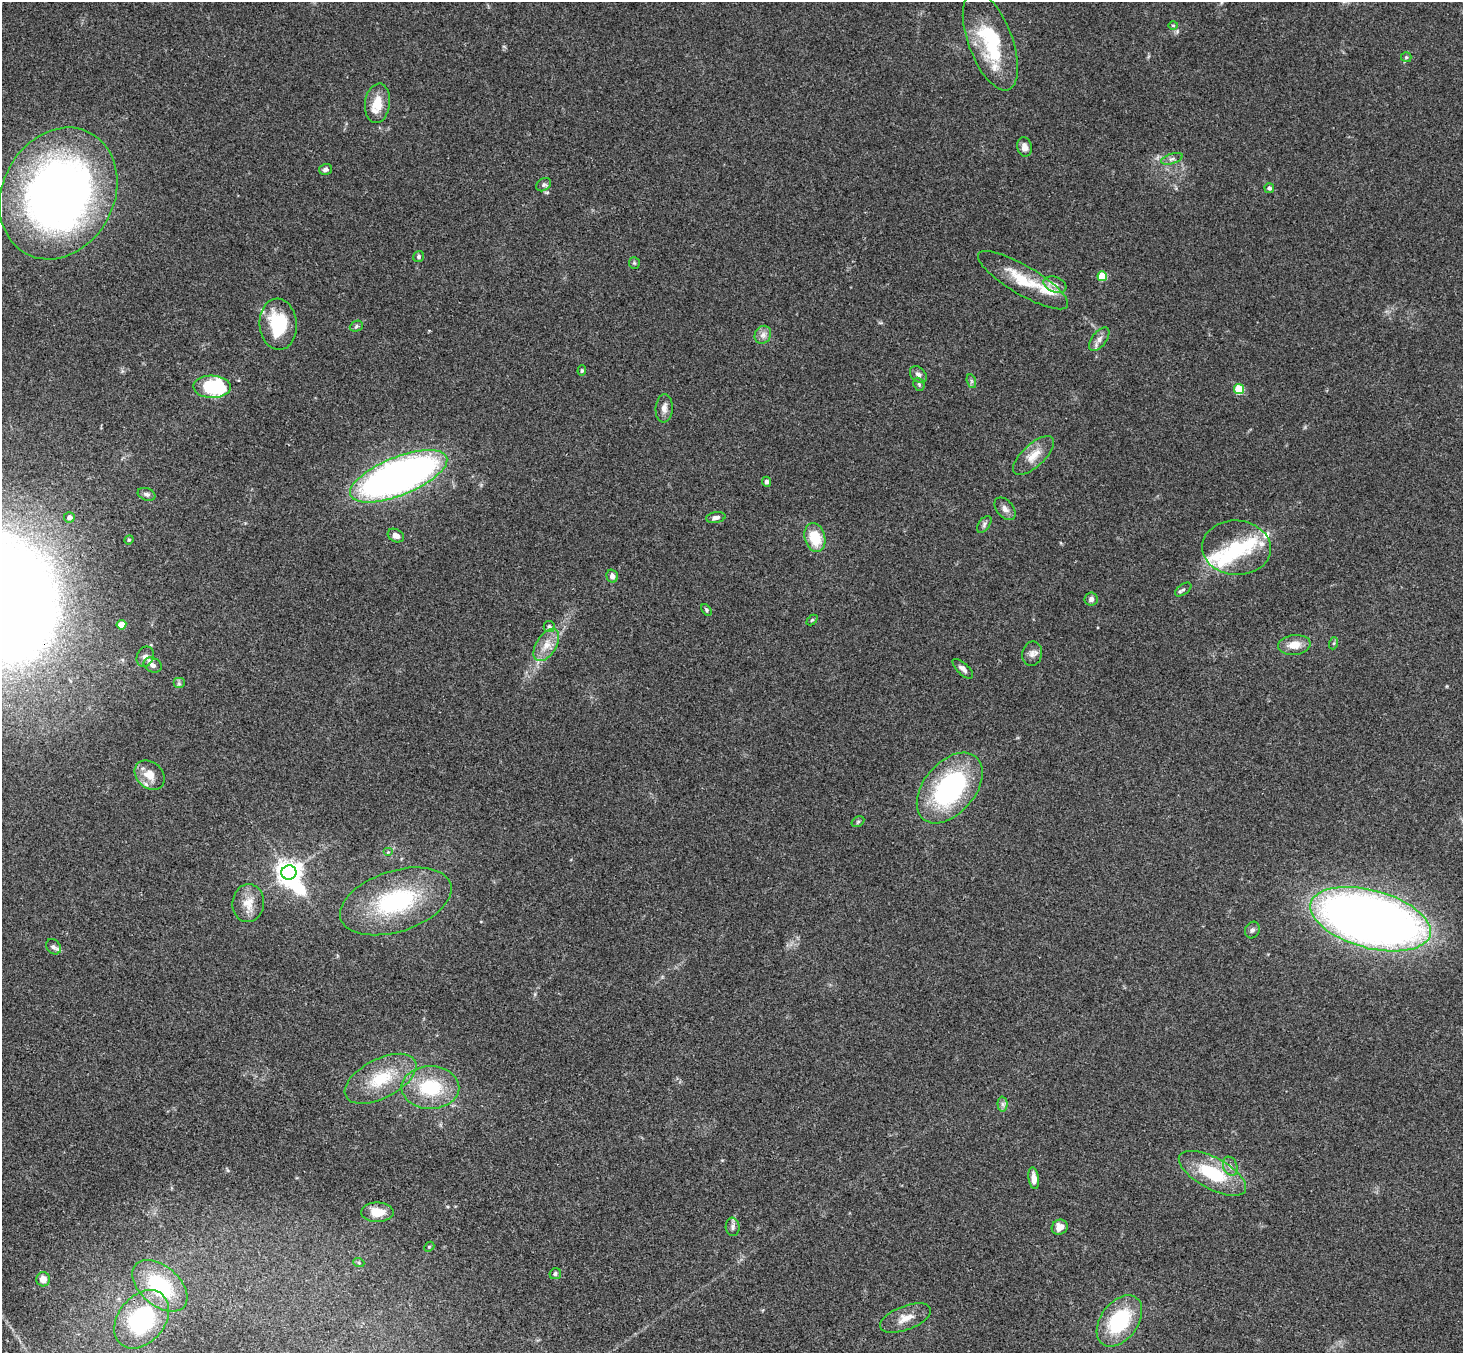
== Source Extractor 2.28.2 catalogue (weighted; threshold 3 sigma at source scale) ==
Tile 7 of 4 x 4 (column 3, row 2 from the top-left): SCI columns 2978-4438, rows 3034-4384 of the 5950 x 5930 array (HDU 1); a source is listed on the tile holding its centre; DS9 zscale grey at full resolution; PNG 1465 x 1355 px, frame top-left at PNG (2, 2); each listed source drawn as its Kron ellipse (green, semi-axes under 4 px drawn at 4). Shown black and unused: <1% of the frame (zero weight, under 3 of 4 exposures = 6% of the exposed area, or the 3 px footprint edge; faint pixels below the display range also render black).
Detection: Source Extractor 2.28.2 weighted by HDU 2 'WHT'; one run over the whole footprint, this tile lists its part. Background 0.163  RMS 0.0074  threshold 0.0331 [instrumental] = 3 sigma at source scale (4.5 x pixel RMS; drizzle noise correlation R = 1.50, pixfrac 1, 0.05/0.05 arcsec/px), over >= 5 px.
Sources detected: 88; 1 inside a brighter object's white glare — neither listed nor drawn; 7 inside a brighter listed object's ellipse — not listed separately; the other 80 listed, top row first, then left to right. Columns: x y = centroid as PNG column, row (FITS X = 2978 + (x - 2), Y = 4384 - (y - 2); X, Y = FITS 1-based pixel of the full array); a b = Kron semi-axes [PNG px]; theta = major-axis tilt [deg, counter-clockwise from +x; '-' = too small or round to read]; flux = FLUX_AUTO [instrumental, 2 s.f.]
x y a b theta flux
1173 25 5 3 - 0.78
990 41 52 22 -69 54
1406 57 5 5 - 0.96
377 103 20 12 82 14
1024 147 10 7 -76 4.6
1172 159 11 5 17 2.4
325 169 6 5 - 2.3
544 185 8 6 34 1.9
1269 188 5 5 - 2
58 193 69 55 62 500
419 257 6 5 - 1.7
634 263 6 5 - 1.1
1102 276 5 5 - 23
1023 280 52 14 -31 28
1055 285 12 7 -22 4.3
278 324 26 18 -86 39
356 326 7 5 25 1.3
763 335 9 8 - 3.8
1099 339 14 7 52 4.3
582 371 5 4 - 1.1
918 375 9 7 -45 2.8
971 381 7 4 -71 1.5
919 384 7 5 -68 1.4
212 387 18 11 -2 54
1239 389 5 5 - 30
664 408 14 8 87 4.3
1034 455 26 11 42 11
399 476 52 19 22 420
766 482 5 4 - 2
147 494 9 6 -18 2.3
1005 509 13 8 -50 3.8
69 517 5 5 - 3.3
716 517 10 5 11 2.4
984 524 9 5 54 1.9
396 536 8 6 -30 4.2
815 537 15 10 -74 22
129 540 5 4 - 0.84
1236 548 34 27 -3 42
612 576 6 5 - 3.8
1183 589 9 5 36 1.7
1091 599 6 6 - 2.5
706 610 6 4 -55 1.1
812 620 6 4 44 0.84
121 625 5 4 - 18
549 627 5 5 - 1.8
1334 643 6 4 71 0.93
546 645 18 10 58 9.7
1294 645 16 10 6 9.3
1032 654 12 10 76 4
145 657 10 8 68 4.1
153 665 9 7 -27 3.9
963 669 13 5 -43 2.9
179 683 6 5 - 1.6
150 775 16 13 -43 9.9
950 788 41 25 50 110
858 822 7 5 31 1.3
388 852 5 4 - 0.84
289 872 7 7 - 690
396 901 58 30 18 87
248 903 19 16 83 11
1370 919 62 29 -15 790
1252 930 9 7 60 2.3
53 947 8 6 -49 2.5
381 1079 39 19 27 32
430 1087 29 21 -1 43
1002 1104 7 5 -89 2
1230 1166 10 7 -69 3.1
1212 1173 37 15 -28 41
1034 1178 11 5 -82 5.3
377 1212 16 9 -1 12
733 1227 9 7 -84 2.5
1060 1227 8 7 - 6.4
429 1247 6 4 43 0.88
359 1263 5 3 - 1
555 1274 6 5 - 1.8
43 1279 7 7 - 6.4
160 1286 32 19 -40 52
905 1318 27 12 21 10
142 1319 32 23 51 80
1119 1321 29 18 53 54
Overlapping masked pixels (flux is a lower limit): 1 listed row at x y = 1370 919
Isophote crosses this tile's border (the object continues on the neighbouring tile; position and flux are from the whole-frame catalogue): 1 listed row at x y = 58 193